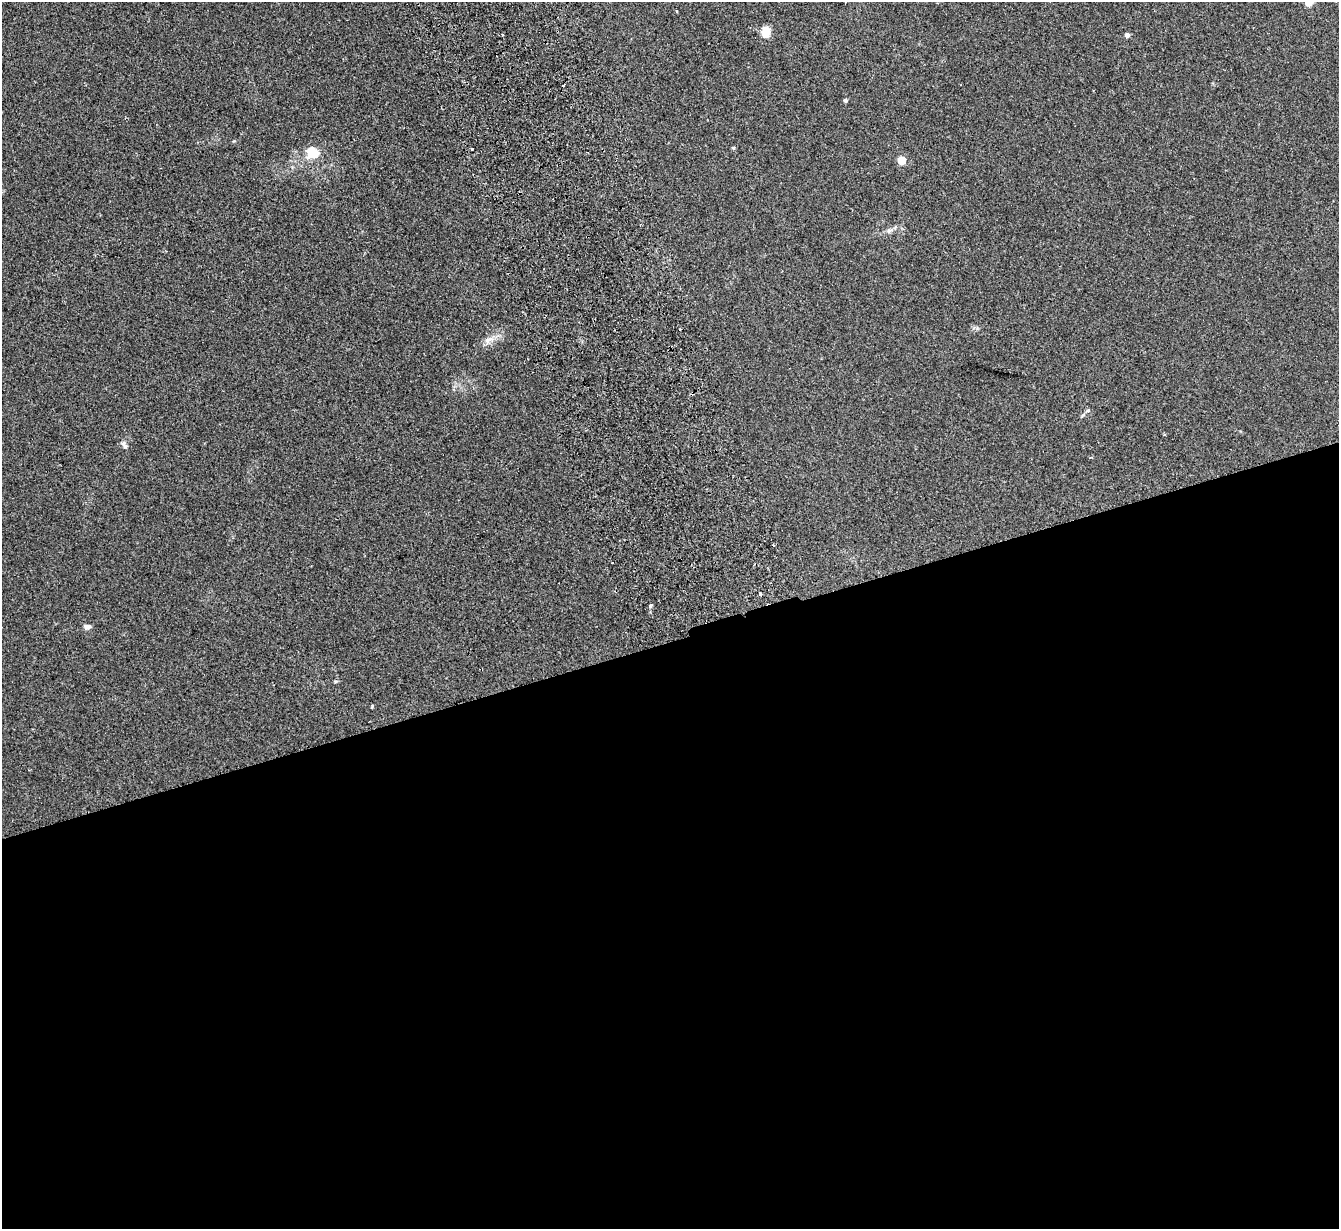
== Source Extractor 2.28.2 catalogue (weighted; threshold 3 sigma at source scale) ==
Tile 15 of 4 x 4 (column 3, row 4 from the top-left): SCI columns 2731-4067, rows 172-1398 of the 5459 x 5375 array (HDU 1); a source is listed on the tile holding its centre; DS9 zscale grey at full resolution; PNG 1341 x 1231 px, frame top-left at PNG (2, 2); no overlay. Shown black and unused: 48% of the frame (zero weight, under 2 of 3 exposures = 3% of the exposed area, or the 3 px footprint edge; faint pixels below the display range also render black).
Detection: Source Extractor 2.28.2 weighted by HDU 2 'WHT'; one run over the whole footprint, this tile lists its part. Background 0.0807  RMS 0.0082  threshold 0.037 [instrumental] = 3 sigma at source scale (4.5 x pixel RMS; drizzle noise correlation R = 1.50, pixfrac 1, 0.05/0.05 arcsec/px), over >= 5 px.
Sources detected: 20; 2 cosmic-ray / hot-pixel residue — not listed; the other 18 listed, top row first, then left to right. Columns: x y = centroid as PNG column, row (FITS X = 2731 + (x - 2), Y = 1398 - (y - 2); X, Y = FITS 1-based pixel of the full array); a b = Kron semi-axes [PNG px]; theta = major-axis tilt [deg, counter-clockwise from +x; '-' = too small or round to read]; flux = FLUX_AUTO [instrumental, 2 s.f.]
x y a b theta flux
1309 2 5 5 - 26
766 32 13 10 -89 8.8
502 34 3 3 - 1.7
1127 35 4 4 - 4.4
845 100 4 4 - 1.5
472 148 3 3 - 2.1
733 148 4 4 - 1.1
313 153 12 9 -25 20
901 160 5 5 - 29
889 231 8 6 40 2.6
489 340 16 8 19 6.3
1088 410 6 5 - 1.3
124 445 12 6 -52 2.7
1091 457 4 2 - 0.78
773 545 3 2 - 0.77
760 593 3 3 - 3.1
651 606 3 3 - 2.7
87 627 8 6 5 3
Isophote crosses this tile's border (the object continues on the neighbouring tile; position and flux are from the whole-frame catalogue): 1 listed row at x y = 1309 2